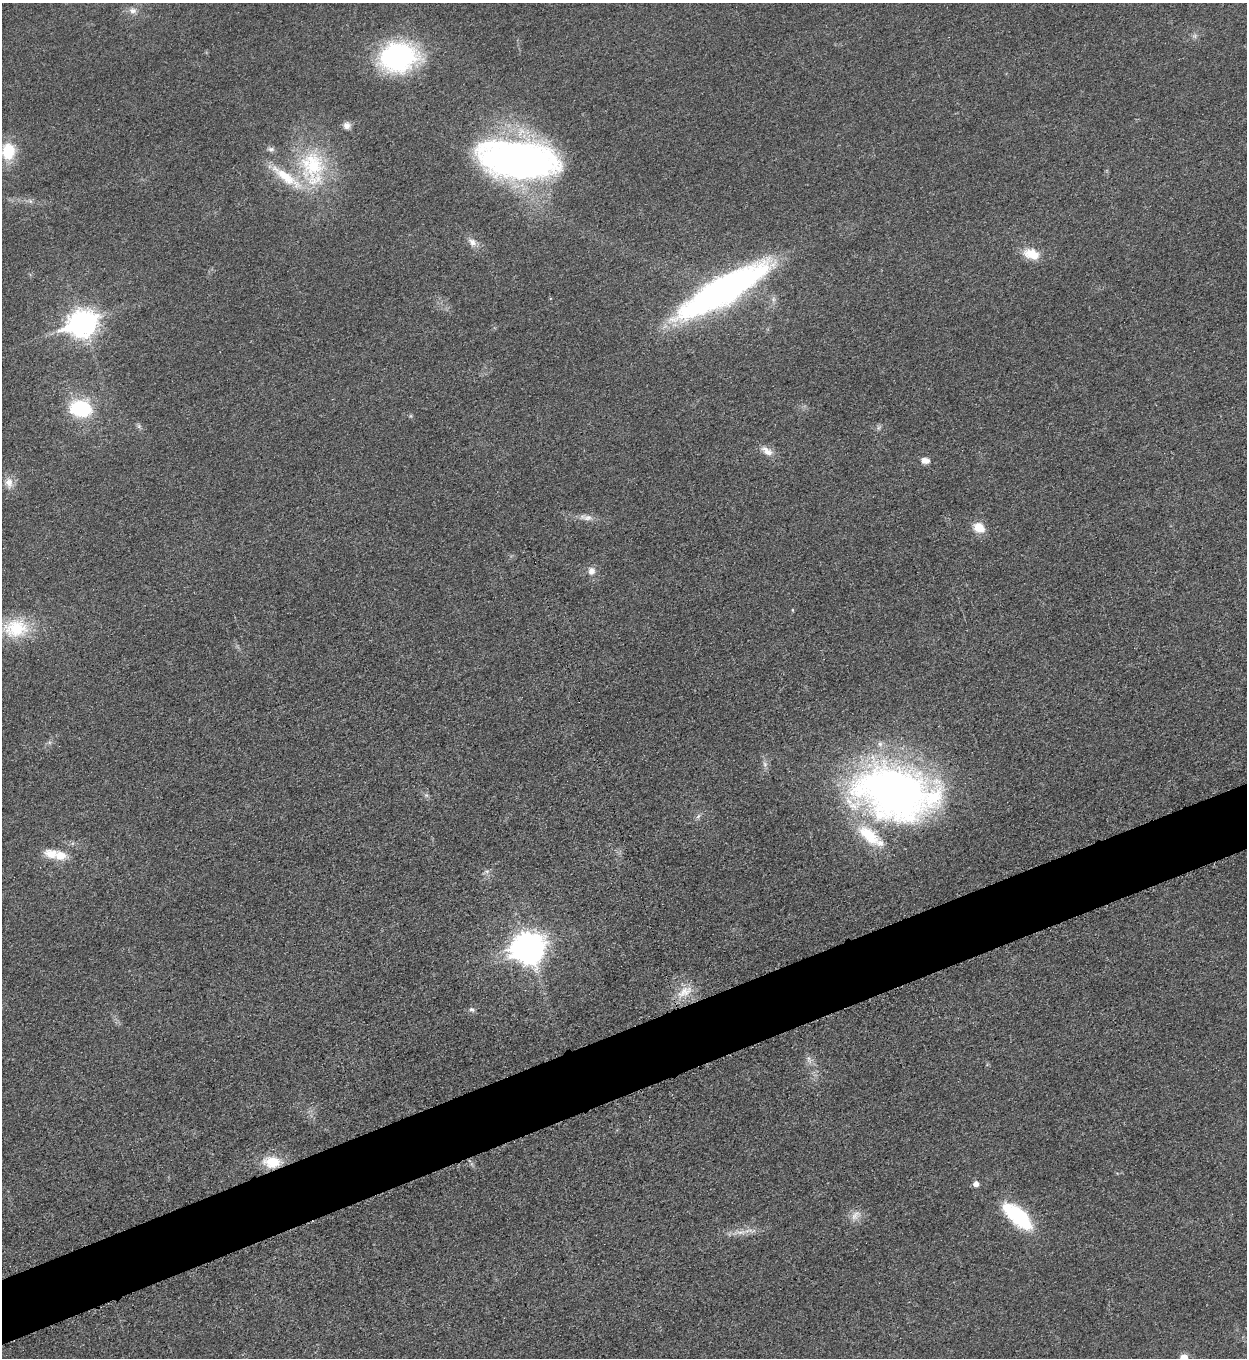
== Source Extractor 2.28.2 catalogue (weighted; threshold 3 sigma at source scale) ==
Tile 7 of 4 x 4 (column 3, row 2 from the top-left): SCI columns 2778-4022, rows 2720-4075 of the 5428 x 5441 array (HDU 1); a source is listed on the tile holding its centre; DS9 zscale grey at full resolution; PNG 1249 x 1360 px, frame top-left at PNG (2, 3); no overlay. Shown black and unused: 5% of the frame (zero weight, under 3 of 5 exposures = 1% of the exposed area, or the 3 px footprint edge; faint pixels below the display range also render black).
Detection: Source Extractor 2.28.2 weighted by HDU 2 'WHT'; one run over the whole footprint, this tile lists its part. Background 0.0229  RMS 0.0048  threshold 0.0216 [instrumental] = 3 sigma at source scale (4.5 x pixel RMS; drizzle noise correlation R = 1.50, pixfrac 1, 0.05/0.05 arcsec/px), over >= 5 px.
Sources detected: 41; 1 inside a brighter object's white glare — not listed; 4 inside a brighter listed object's ellipse — not listed separately; the other 36 listed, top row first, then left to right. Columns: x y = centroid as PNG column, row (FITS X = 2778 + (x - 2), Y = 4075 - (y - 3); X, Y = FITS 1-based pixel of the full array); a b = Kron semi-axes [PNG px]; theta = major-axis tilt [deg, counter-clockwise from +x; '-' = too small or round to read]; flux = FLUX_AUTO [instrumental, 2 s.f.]
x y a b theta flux
133 11 11 8 -1 2.8
1195 36 7 4 -72 1
398 57 39 29 10 78
347 125 9 9 - 2.4
271 149 10 6 -7 1.6
8 151 14 11 -89 19
518 160 82 38 -7 210
313 168 55 35 -84 49
30 201 7 5 -45 1.1
472 242 13 9 -48 3.5
1032 254 21 12 -19 9.4
723 290 94 23 30 190
82 323 12 9 22 470
81 408 16 12 -8 43
139 426 7 4 73 0.86
767 451 18 9 -32 4.4
925 460 10 6 -7 3.4
9 483 15 10 -83 4.6
588 518 16 8 6 3.3
979 528 12 10 -37 8.1
591 571 9 8 - 3.2
792 610 5 3 - 0.42
15 628 37 26 5 26
895 793 94 58 -10 260
426 795 6 5 - 1
51 854 19 12 -10 8
487 871 7 4 0 1.1
530 951 12 9 26 370
685 992 28 13 29 9.3
471 1009 8 5 -17 1.4
272 1162 24 15 -3 12
976 1184 6 6 - 2.9
855 1216 15 9 67 3.8
1018 1216 42 17 -41 34
741 1232 16 5 4 3.8
1184 1358 5 5 - 9.6
Isophote crosses this tile's border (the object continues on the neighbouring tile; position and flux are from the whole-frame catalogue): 2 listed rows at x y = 15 628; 1184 1358